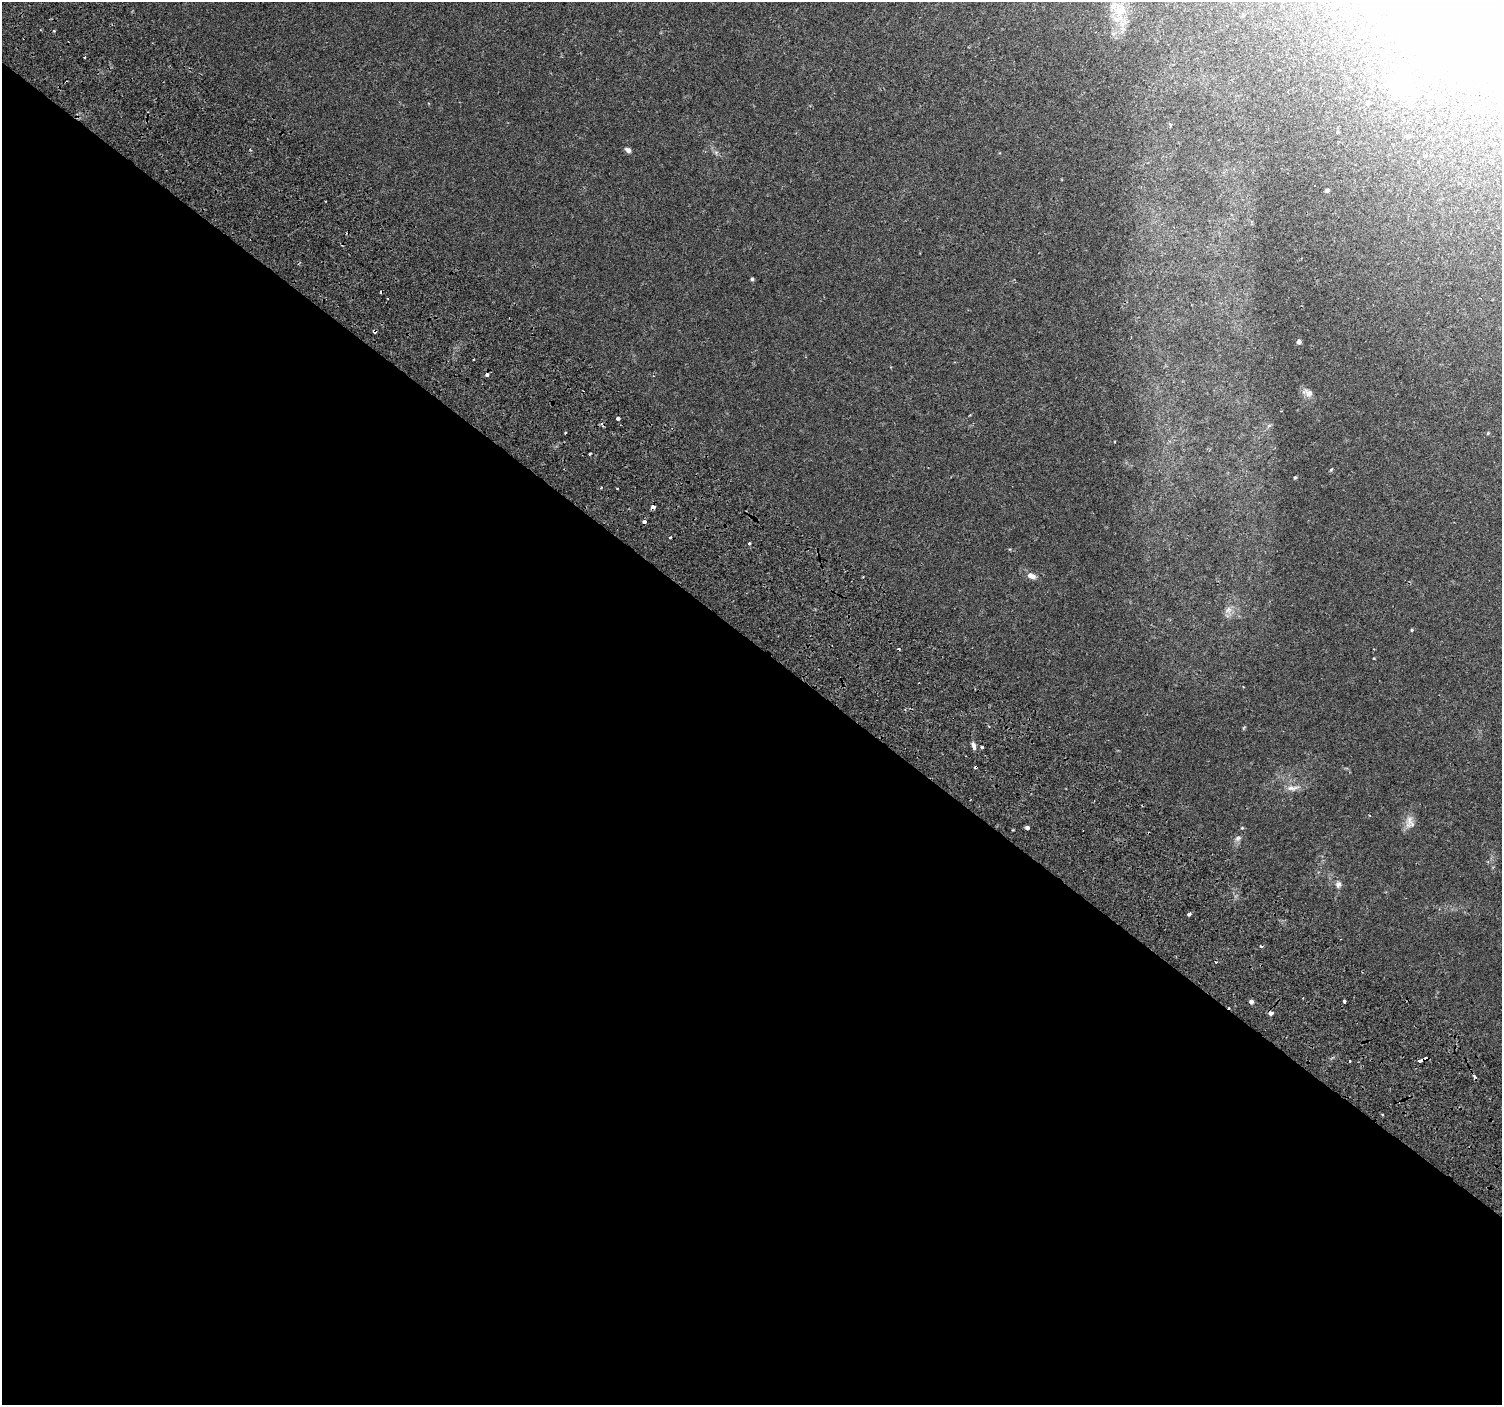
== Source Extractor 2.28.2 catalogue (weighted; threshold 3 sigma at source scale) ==
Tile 14 of 4 x 4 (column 2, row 4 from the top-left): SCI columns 1592-3091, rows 337-1739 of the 6176 x 6218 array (HDU 1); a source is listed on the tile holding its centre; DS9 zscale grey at full resolution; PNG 1504 x 1407 px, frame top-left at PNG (2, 2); no overlay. Shown black and unused: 54% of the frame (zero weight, under 2 of 3 exposures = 6% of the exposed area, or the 3 px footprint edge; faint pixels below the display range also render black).
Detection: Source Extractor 2.28.2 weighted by HDU 2 'WHT'; one run over the whole footprint, this tile lists its part. Background 0.023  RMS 0.003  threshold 0.0135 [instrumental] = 3 sigma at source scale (4.5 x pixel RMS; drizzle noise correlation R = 1.50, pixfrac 1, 0.0396/0.0396 arcsec/px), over >= 5 px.
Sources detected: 48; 2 inside a brighter object's white glare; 6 cosmic-ray / hot-pixel residue — not listed; the other 40 listed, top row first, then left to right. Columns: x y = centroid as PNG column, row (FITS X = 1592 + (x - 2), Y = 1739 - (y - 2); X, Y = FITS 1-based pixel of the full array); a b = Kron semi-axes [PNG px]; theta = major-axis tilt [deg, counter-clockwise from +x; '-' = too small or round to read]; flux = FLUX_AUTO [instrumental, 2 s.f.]
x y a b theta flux
1120 10 22 20 -38 7.8
85 57 3 3 - 0.73
1367 103 4 4 - 0.37
1338 132 4 4 - 0.25
628 150 7 5 -30 1.1
1327 190 5 4 - 0.66
752 279 4 4 - 0.47
1299 342 4 4 - 0.94
473 359 3 2 - 0.43
1309 393 13 9 -27 1.7
618 418 3 3 - 2.3
1488 433 5 4 - 0.32
590 453 3 3 - 0.5
1295 477 3 3 - 0.39
601 487 3 2 - 0.39
617 488 3 3 - 0.71
653 507 4 3 - 2.6
644 522 3 3 - 2
670 537 4 2 - 0.3
749 543 3 3 - 0.46
1032 576 12 7 -21 1.6
1228 610 11 8 36 1.6
1412 630 4 4 - 0.29
973 745 11 5 -74 1
982 747 4 3 - 1.1
1293 788 20 7 3 2.1
1409 820 25 8 79 2.4
1027 828 4 3 - 2.1
1242 828 5 4 - 0.3
1238 838 9 7 29 0.98
1338 884 10 8 79 1.2
1189 914 3 3 - 1.8
1261 946 3 3 - 0.62
1344 1001 3 3 - 1.3
1251 1002 4 4 - 1
1271 1013 4 4 - 1.2
1350 1061 3 2 - 0.27
1419 1061 5 3 - 20
1474 1076 4 3 - 1
1382 1115 3 3 - 0.61
Overlapping masked pixels (flux is a lower limit): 2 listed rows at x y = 644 522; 1419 1061